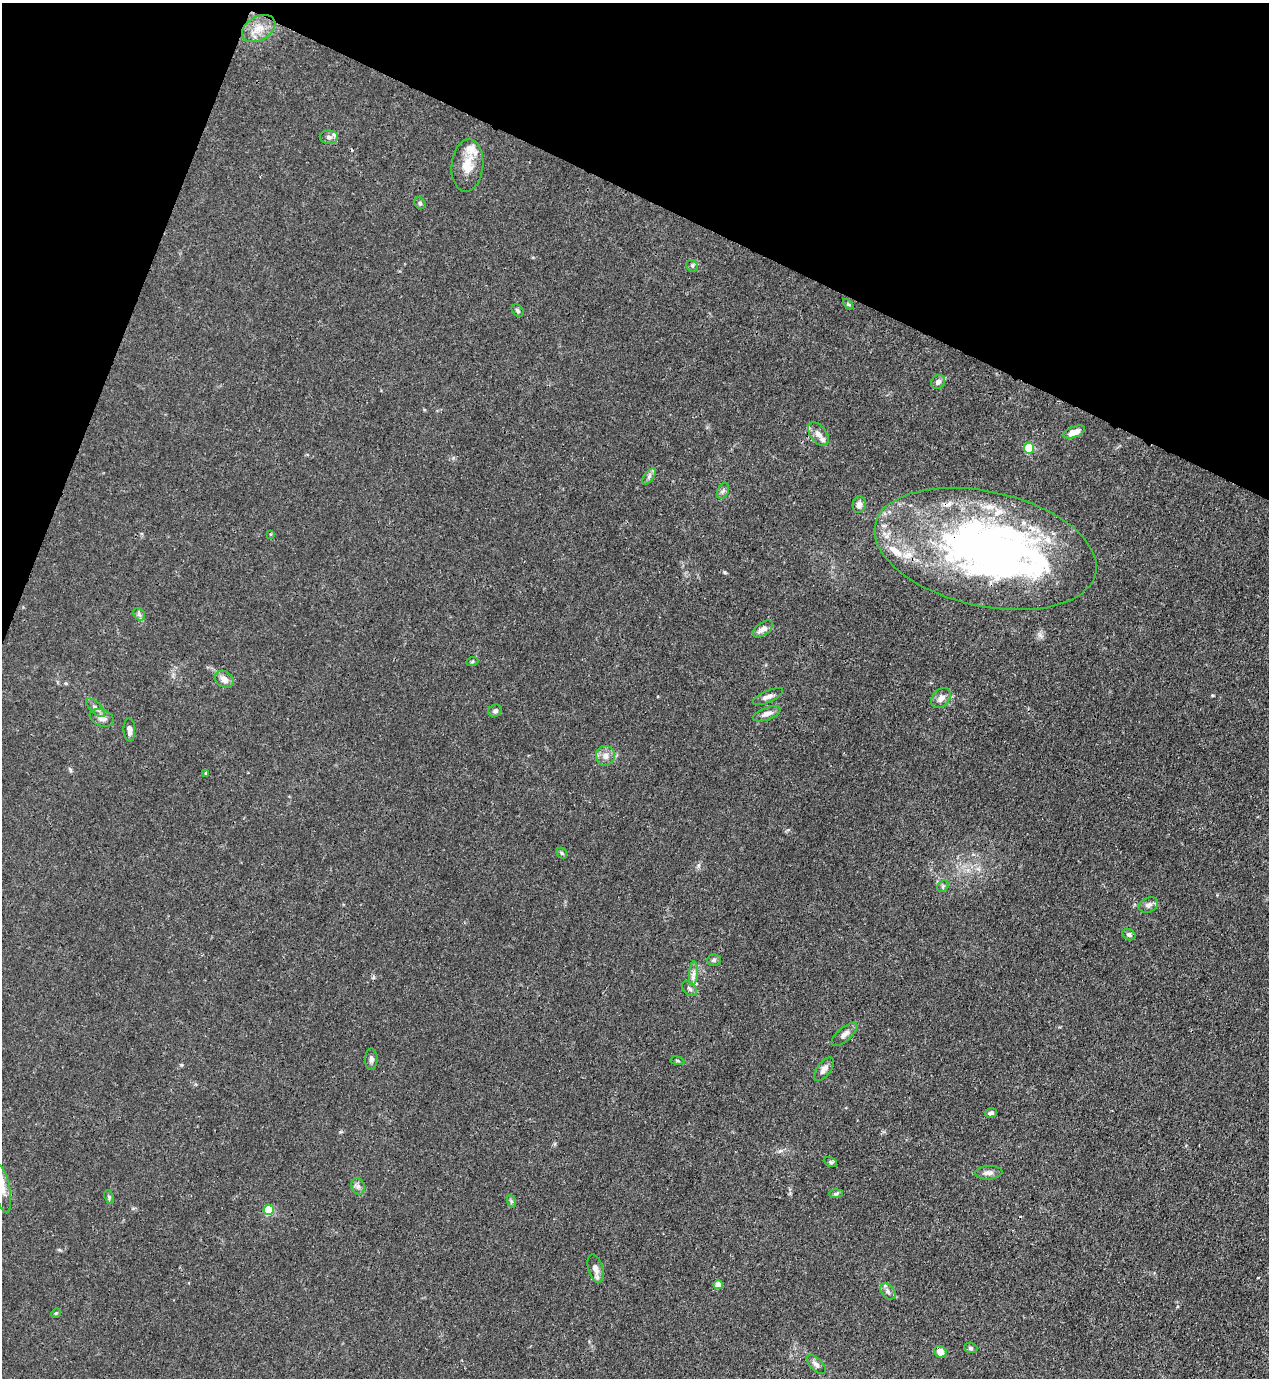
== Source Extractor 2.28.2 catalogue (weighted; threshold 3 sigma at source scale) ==
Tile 2 of 4 x 4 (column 2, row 1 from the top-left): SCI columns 1490-2756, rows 4168-5543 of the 5646 x 5583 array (HDU 1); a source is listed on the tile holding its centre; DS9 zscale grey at full resolution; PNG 1271 x 1380 px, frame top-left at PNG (2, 3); each listed source drawn as its Kron ellipse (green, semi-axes under 4 px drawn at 4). Shown black and unused: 19% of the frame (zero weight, under 3 of 4 exposures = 7% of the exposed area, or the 3 px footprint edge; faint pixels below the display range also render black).
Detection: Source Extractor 2.28.2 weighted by HDU 2 'WHT'; one run over the whole footprint, this tile lists its part. Background 0.0182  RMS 0.0026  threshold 0.0116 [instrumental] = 3 sigma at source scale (4.5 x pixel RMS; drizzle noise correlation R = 1.50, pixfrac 1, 0.05/0.05 arcsec/px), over >= 5 px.
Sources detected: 74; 3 inside a brighter object's white glare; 2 cosmic-ray / hot-pixel residue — neither listed nor drawn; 13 inside a brighter listed object's ellipse — not listed separately; the other 56 listed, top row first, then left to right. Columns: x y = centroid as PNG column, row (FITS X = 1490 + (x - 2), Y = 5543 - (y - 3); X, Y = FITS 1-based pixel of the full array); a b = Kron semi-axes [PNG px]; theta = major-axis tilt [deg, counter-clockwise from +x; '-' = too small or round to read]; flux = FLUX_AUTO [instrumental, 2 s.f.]
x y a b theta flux
259 29 18 12 30 3.6
329 137 9 6 -1 0.93
467 165 26 15 84 5.1
420 203 6 5 - 0.4
692 266 6 5 - 0.49
848 304 6 4 -45 0.34
518 311 7 5 -47 0.52
938 382 7 6 - 1
1074 432 11 5 20 2.3
818 434 14 8 -53 1.5
1029 448 5 5 - 14
649 476 9 4 54 0.78
723 491 8 5 63 0.66
859 505 8 6 78 1.2
271 534 3 3 - 0.27
985 549 113 57 -13 130
139 614 7 5 -47 0.62
763 629 11 6 36 1.4
472 662 6 4 20 0.29
224 679 10 7 -36 1.7
768 697 16 6 23 1.3
941 698 11 8 50 1.7
95 708 12 5 -45 0.99
495 711 7 6 - 0.7
767 714 15 6 19 1.4
102 718 13 8 -23 1.8
129 730 12 6 -86 1.3
605 756 10 9 - 1.6
206 773 4 2 - 0.25
562 853 6 4 -48 0.4
943 886 6 5 - 0.46
1149 905 10 7 27 1.1
1129 934 7 5 -32 0.78
714 960 7 5 3 0.49
694 973 12 4 85 1.1
689 989 9 6 -41 0.69
844 1034 16 6 41 1.3
371 1059 10 6 88 0.84
677 1061 7 3 -9 0.32
824 1069 14 7 54 1.4
991 1113 6 4 15 0.8
830 1162 7 4 -26 0.43
989 1173 14 6 4 1.2
358 1186 8 6 -74 0.88
2 1189 24 8 -79 2.4
836 1194 7 4 2 0.4
109 1197 7 4 -66 0.38
511 1201 6 4 -71 0.41
269 1210 5 5 - 17
595 1268 14 7 -73 1.7
718 1285 4 4 - 3.4
888 1291 9 6 -50 0.83
56 1313 5 4 - 0.28
971 1348 7 5 -18 0.46
940 1352 6 5 - 2.7
816 1365 12 6 -46 0.97
Overlapping masked pixels (flux is a lower limit): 1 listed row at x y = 985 549
Isophote crosses this tile's border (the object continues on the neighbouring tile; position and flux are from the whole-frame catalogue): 1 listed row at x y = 2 1189